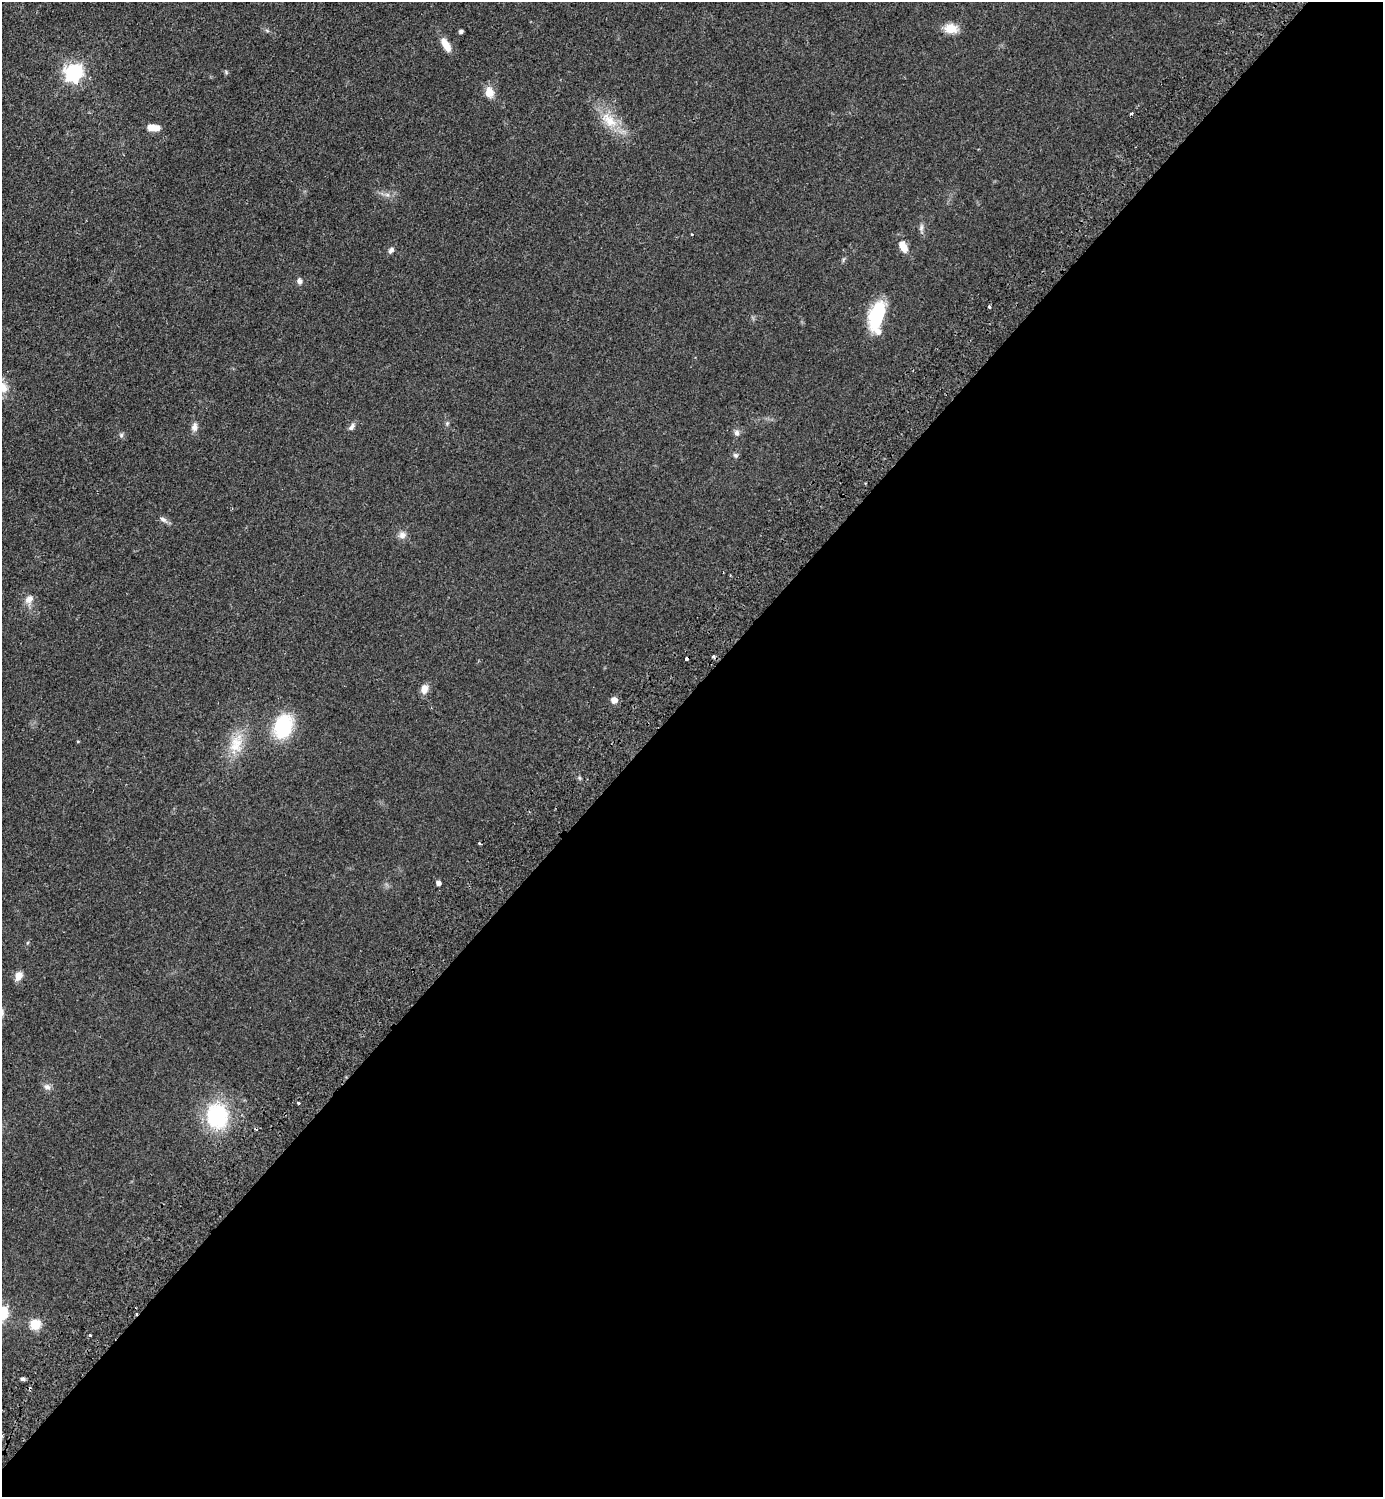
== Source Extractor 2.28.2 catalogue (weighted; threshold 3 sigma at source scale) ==
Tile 12 of 4 x 4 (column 4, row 3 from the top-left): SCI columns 4488-5868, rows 1537-3031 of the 6070 x 6064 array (HDU 1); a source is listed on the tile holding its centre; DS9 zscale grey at full resolution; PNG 1385 x 1499 px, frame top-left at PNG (2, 2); no overlay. Shown black and unused: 54% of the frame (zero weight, under 2 of 3 exposures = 3% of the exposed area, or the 3 px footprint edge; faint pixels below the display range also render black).
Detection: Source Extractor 2.28.2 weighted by HDU 2 'WHT'; one run over the whole footprint, this tile lists its part. Background 0.0826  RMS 0.0081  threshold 0.0362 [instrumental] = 3 sigma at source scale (4.5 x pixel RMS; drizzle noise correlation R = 1.50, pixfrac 1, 0.05/0.05 arcsec/px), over >= 5 px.
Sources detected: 46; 6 cosmic-ray / hot-pixel residue — not listed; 1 inside a brighter listed object's ellipse — not listed separately; the other 39 listed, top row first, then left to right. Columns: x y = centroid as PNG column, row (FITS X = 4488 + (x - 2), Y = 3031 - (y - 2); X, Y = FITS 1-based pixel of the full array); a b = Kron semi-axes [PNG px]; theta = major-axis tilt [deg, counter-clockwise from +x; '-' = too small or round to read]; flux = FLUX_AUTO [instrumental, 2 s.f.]
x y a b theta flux
951 28 16 11 -7 11
461 32 4 4 - 2.1
446 45 19 8 -59 8.8
226 72 6 4 -50 1
73 73 7 7 - 280
489 92 14 10 -81 7.8
609 120 29 14 -41 20
154 128 13 6 -4 9.5
387 195 7 4 18 1.8
921 228 9 6 72 2.3
691 234 3 2 - 0.64
903 246 16 9 -63 8
391 250 9 6 53 2.4
299 281 8 6 -59 2.4
989 307 4 3 - 1.2
877 315 30 14 74 43
3 388 15 13 -83 9.3
447 423 5 5 - 1.2
194 427 12 7 80 3.9
352 427 10 6 55 2.8
736 433 8 7 - 2.7
121 435 6 6 - 1.6
736 455 7 6 - 1.7
163 519 11 6 -27 2.8
402 535 10 9 - 4.1
29 599 13 9 38 5
424 689 11 8 79 5.9
614 700 5 5 - 8.6
283 726 28 19 73 43
78 741 4 3 - 0.61
236 745 26 18 83 20
438 883 4 4 - 3.5
18 976 11 8 67 5.4
47 1087 10 7 -20 3.2
299 1103 3 3 - 0.87
217 1116 27 23 -78 62
35 1324 5 5 - 57
90 1335 3 3 - 1.5
23 1379 5 4 - 1.9
Isophote crosses this tile's border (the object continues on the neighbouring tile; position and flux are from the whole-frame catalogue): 1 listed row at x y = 3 388